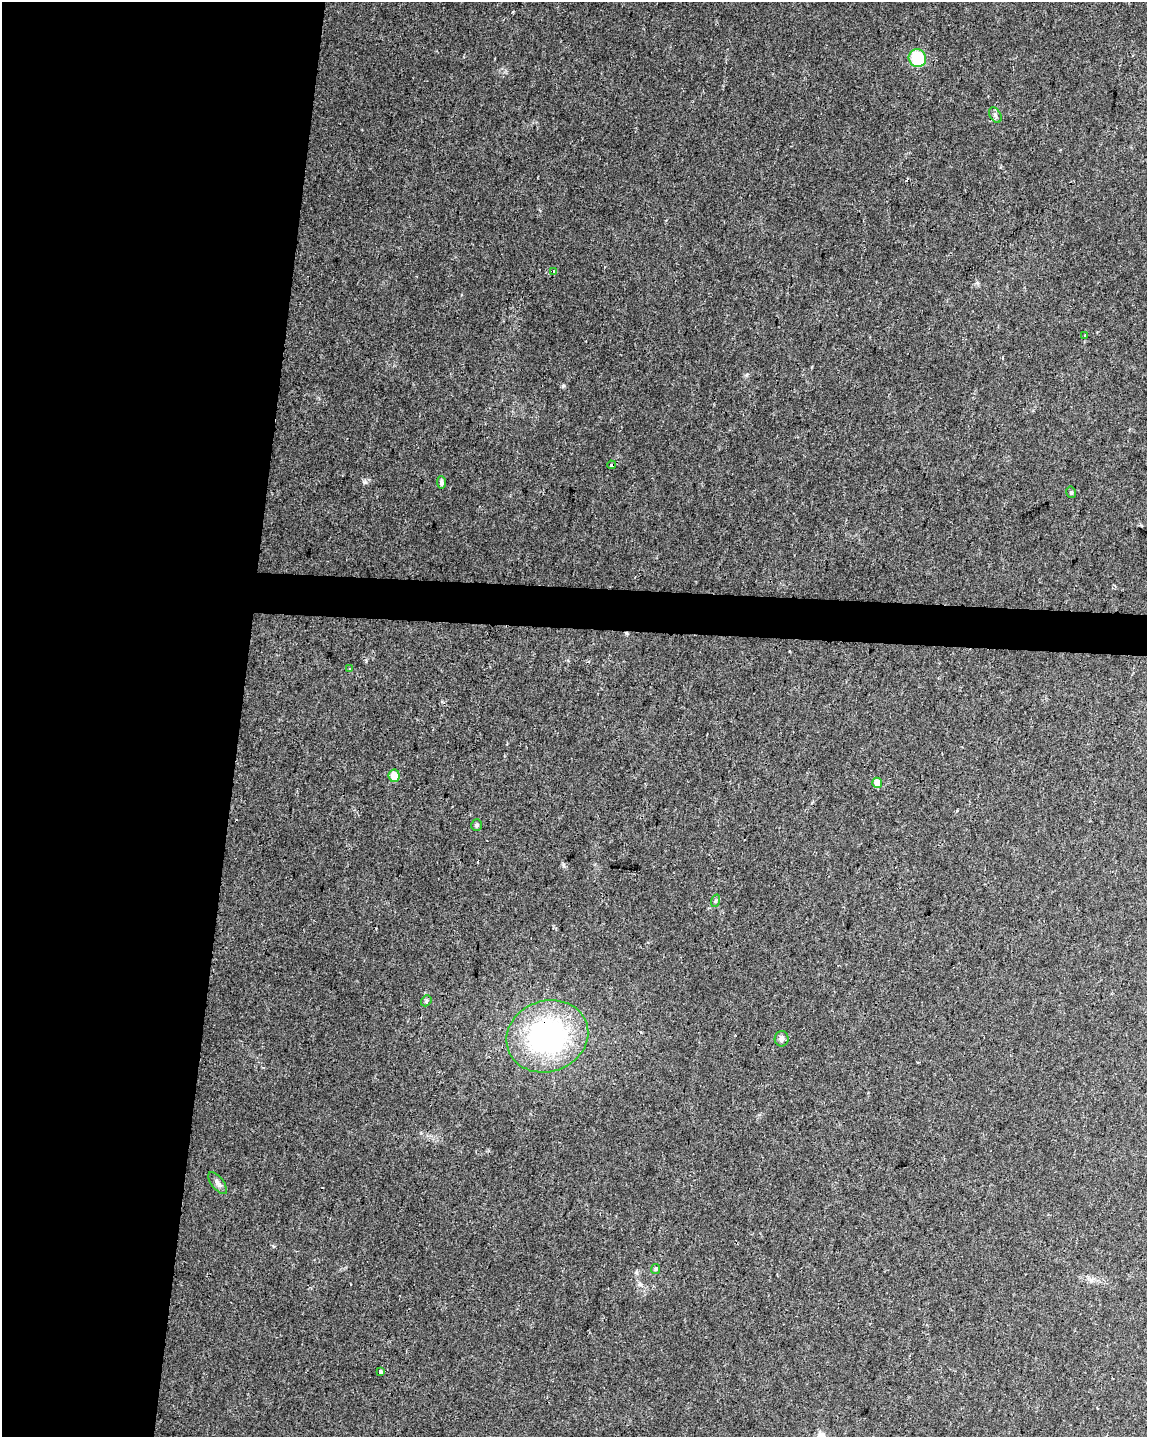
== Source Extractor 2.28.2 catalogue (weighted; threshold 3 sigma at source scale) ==
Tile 5 of 4 x 3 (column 1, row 2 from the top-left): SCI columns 1-1145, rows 1663-3097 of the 4587 x 4817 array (HDU 1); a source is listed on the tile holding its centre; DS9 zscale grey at full resolution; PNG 1149 x 1439 px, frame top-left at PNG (2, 2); each listed source drawn as its Kron ellipse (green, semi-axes under 4 px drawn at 4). Shown black and unused: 23% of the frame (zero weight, under 2 of 3 exposures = <1% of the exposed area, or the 3 px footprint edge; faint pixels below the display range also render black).
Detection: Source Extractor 2.28.2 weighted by HDU 2 'WHT'; one run over the whole footprint, this tile lists its part. Background 0.0309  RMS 0.0044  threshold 0.0199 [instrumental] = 3 sigma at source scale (4.5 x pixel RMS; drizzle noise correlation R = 1.50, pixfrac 1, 0.0396/0.0396 arcsec/px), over >= 5 px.
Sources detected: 18; all 18 listed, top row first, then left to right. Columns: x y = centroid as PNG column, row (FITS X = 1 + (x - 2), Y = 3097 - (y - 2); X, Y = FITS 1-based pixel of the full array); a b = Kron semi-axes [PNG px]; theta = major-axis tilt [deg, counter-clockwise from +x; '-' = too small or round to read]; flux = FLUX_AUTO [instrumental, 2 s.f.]
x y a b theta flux
917 58 9 8 - 18
995 115 8 5 -60 1.1
553 271 3 3 - 0.56
1085 336 3 3 - 0.83
611 465 4 3 - 4.7
441 482 6 4 -85 1.6
1071 492 6 4 -76 0.78
350 668 4 3 - 0.56
394 776 6 5 - 5.6
877 783 5 5 - 4.9
477 825 6 5 - 0.84
715 901 6 4 70 0.74
426 1001 6 4 50 0.67
547 1036 41 35 20 87
781 1039 8 7 - 1.7
218 1183 13 6 -53 1.9
655 1269 5 4 - 0.52
380 1372 3 3 - 12
Overlapping masked pixels (flux is a lower limit): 2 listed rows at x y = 611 465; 547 1036
Unlisted compact peaks at least as high as the median listed source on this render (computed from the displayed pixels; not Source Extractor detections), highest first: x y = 365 482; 563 865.